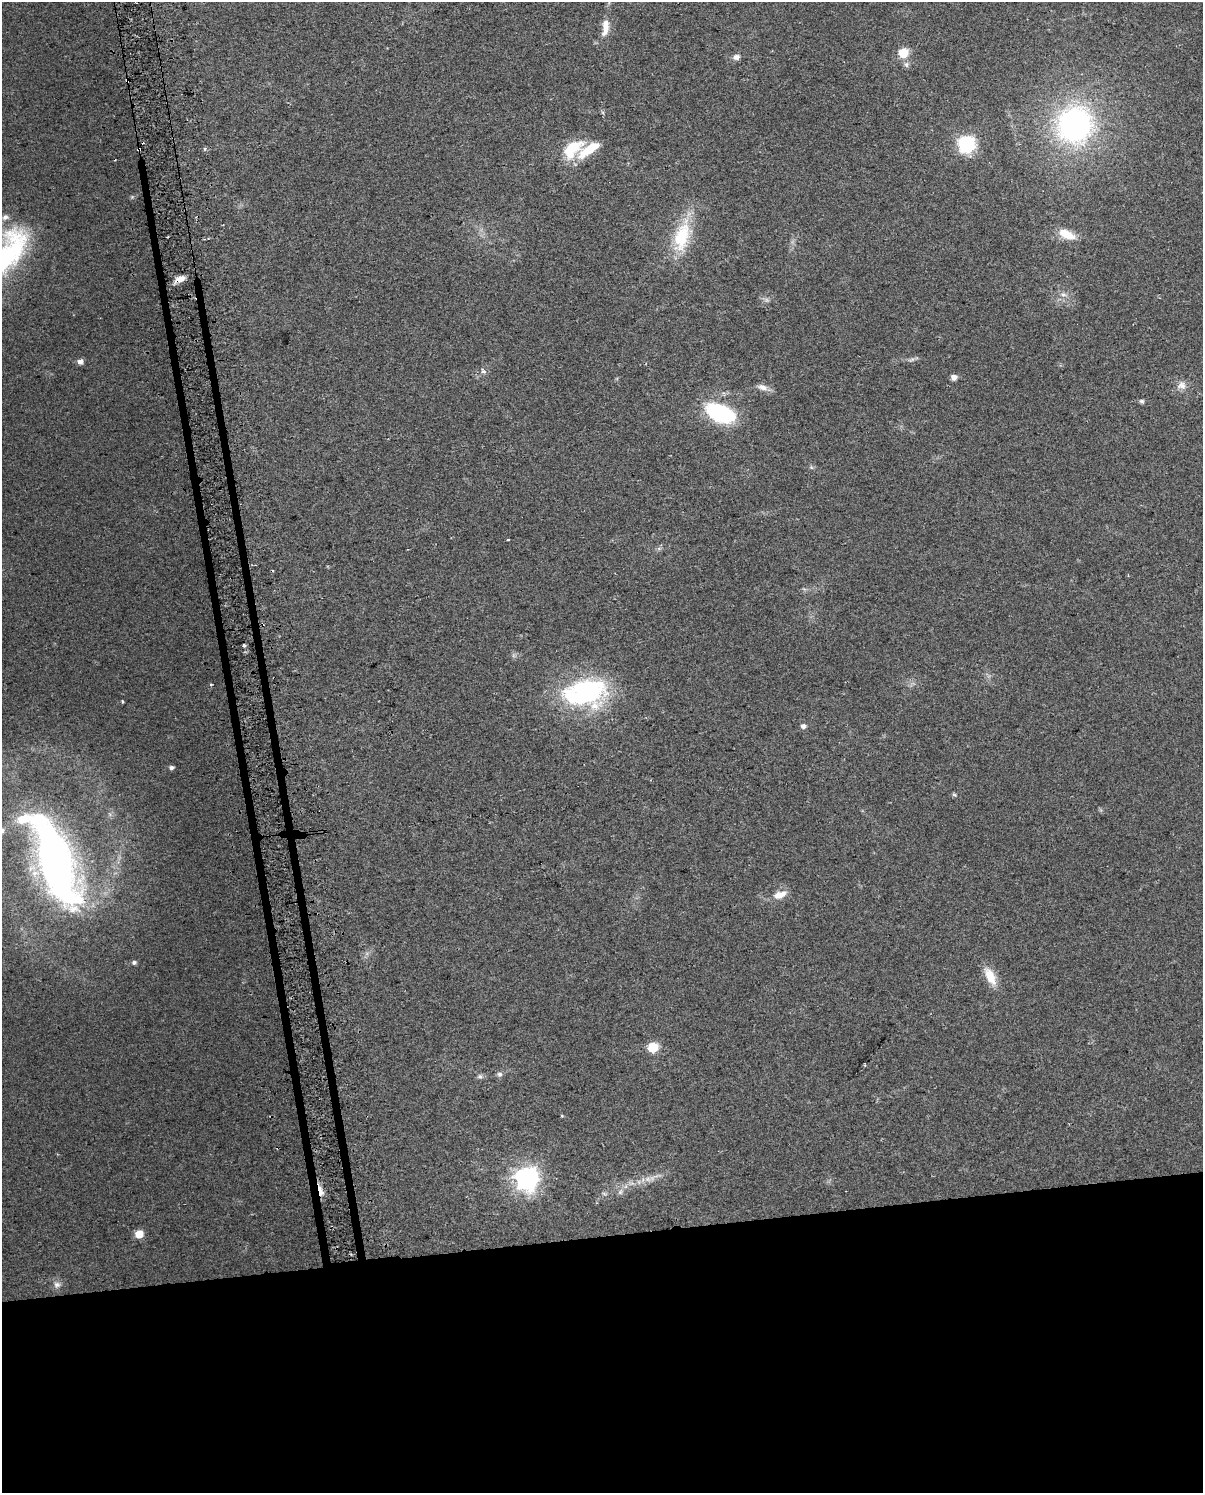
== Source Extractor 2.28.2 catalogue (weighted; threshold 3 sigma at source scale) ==
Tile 11 of 4 x 3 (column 3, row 3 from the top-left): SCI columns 2432-3632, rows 28-1518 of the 4864 x 4573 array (HDU 1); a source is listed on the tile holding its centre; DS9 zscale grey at full resolution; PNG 1205 x 1495 px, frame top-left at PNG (2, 2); no overlay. Shown black and unused: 18% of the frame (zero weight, under 2 of 3 exposures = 2% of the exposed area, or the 3 px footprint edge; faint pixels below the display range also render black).
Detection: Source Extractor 2.28.2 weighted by HDU 2 'WHT'; one run over the whole footprint, this tile lists its part. Background 0.0646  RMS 0.0088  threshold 0.0397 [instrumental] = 3 sigma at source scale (4.5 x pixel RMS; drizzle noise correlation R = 1.50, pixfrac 1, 0.0396/0.0396 arcsec/px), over >= 5 px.
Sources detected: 47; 1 too faint to see at this stretch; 3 cosmic-ray / hot-pixel residue — not listed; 3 inside a brighter listed object's ellipse — not listed separately; the other 40 listed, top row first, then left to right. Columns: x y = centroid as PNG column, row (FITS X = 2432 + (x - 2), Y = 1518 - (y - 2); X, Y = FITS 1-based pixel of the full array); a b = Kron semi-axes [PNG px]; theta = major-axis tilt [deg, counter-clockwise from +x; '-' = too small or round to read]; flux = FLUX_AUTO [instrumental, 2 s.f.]
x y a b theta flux
605 29 20 8 73 9
903 53 6 5 - 47
736 57 9 7 19 4
1075 125 42 39 72 190
966 144 7 7 - 250
205 148 3 3 - 3.6
572 149 29 16 43 29
5 217 10 6 15 3.3
1066 234 19 8 -25 17
682 237 42 20 76 44
180 279 11 6 19 8.7
1063 295 8 4 -8 2.4
912 359 9 4 19 2
80 361 6 5 - 4.6
483 371 6 5 - 2.5
954 377 5 5 - 5.9
1182 385 12 11 - 6.6
763 387 15 8 -17 5.5
1141 401 7 5 -2 1.7
720 413 22 13 -25 99
244 645 3 3 - 5.5
211 684 3 3 - 1.2
584 692 56 30 13 120
122 701 5 3 - 0.84
803 726 6 5 - 3.4
171 768 5 4 - 2.7
954 795 6 4 -2 1.2
55 860 119 38 -68 430
780 895 18 9 19 9.7
134 962 6 5 - 2.3
990 976 23 10 -63 16
653 1047 6 6 - 50
500 1074 7 7 - 2.5
480 1076 7 6 - 2.2
527 1178 8 8 - 620
648 1179 8 6 -45 3.4
320 1191 14 5 -78 7.2
620 1192 7 6 - 2.3
139 1234 5 5 - 20
57 1285 10 9 - 4.2
Overlapping masked pixels (flux is a lower limit): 2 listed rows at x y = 180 279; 320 1191